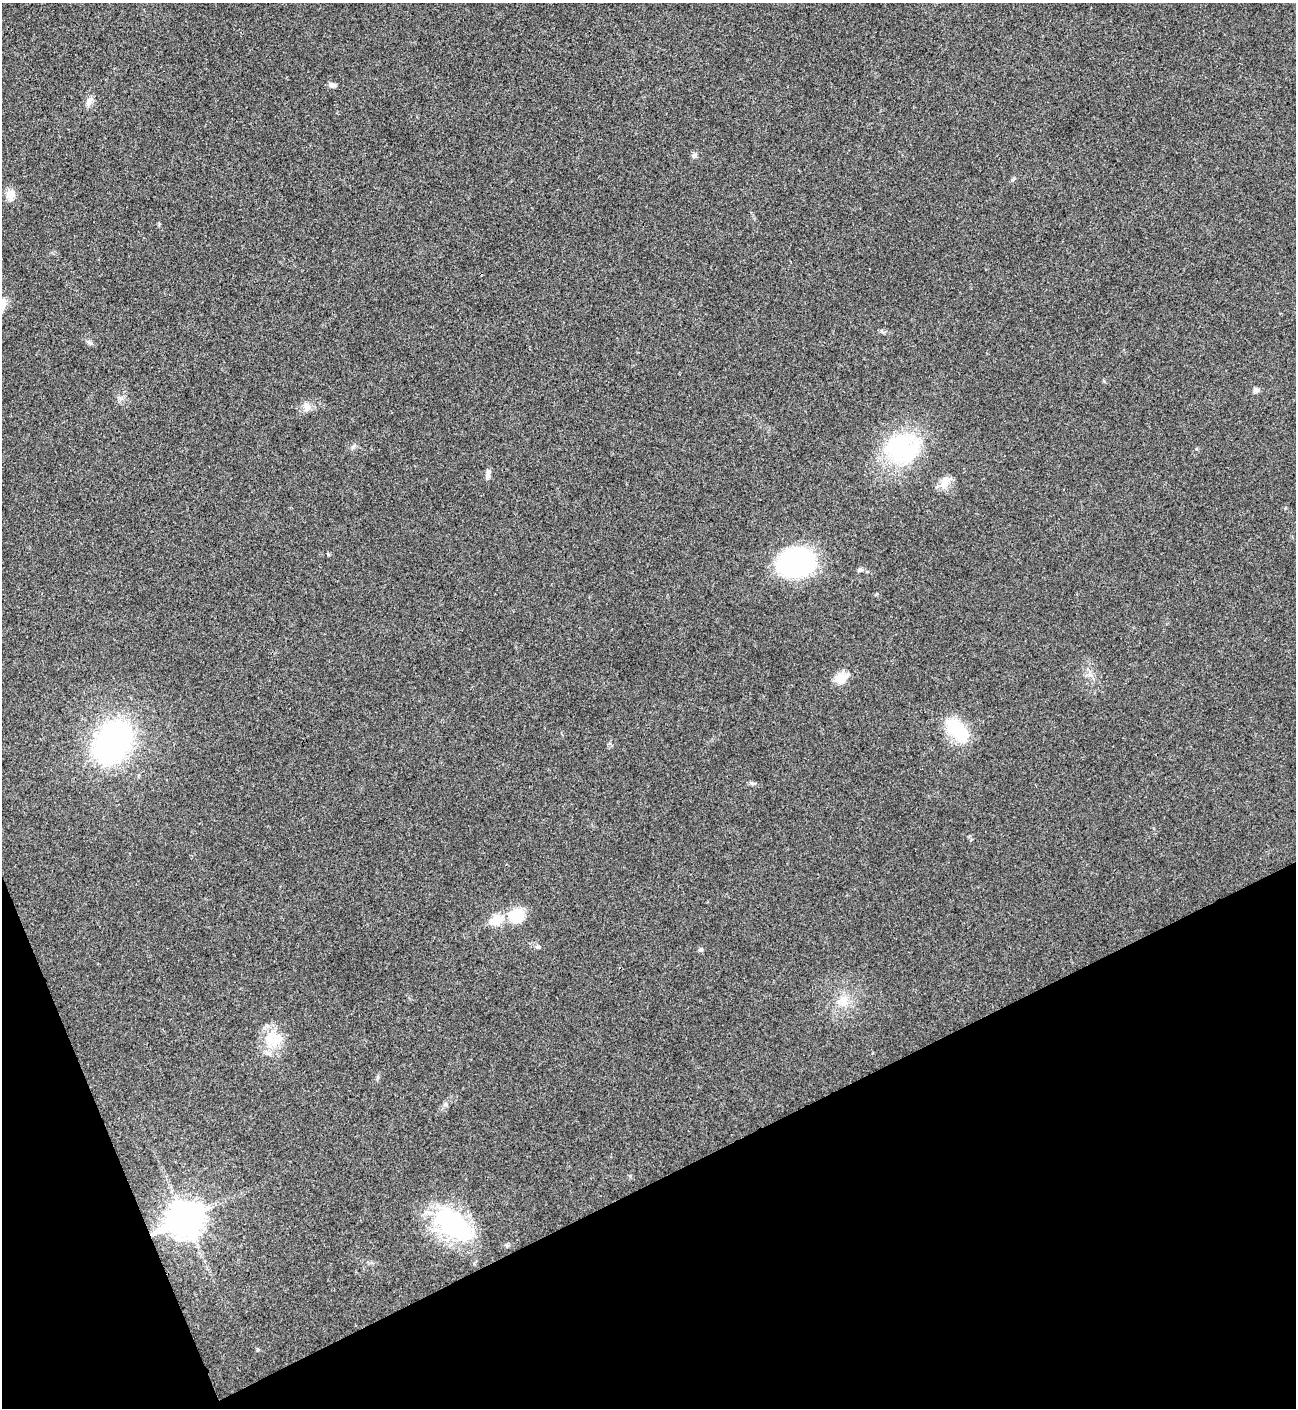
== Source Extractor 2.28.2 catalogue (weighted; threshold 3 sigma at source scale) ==
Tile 14 of 4 x 4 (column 2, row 4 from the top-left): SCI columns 1582-2875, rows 2-1407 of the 5618 x 5629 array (HDU 1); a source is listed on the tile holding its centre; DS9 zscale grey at full resolution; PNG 1298 x 1410 px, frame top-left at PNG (2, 3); no overlay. Shown black and unused: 20% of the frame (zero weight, under 3 of 4 exposures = <1% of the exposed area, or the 3 px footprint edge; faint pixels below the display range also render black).
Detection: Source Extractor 2.28.2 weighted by HDU 2 'WHT'; one run over the whole footprint, this tile lists its part. Background 0.021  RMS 0.0041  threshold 0.0186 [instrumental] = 3 sigma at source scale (4.5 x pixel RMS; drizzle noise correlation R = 1.50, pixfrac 1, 0.05/0.05 arcsec/px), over >= 5 px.
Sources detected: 29; all 29 listed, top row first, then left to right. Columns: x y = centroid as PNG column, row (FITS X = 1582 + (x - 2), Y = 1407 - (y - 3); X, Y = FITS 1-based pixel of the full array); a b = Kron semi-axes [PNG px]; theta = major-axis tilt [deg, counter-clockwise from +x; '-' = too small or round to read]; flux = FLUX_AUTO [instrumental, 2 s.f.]
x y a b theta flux
332 85 9 6 -4 1.4
89 102 14 7 61 2.1
694 155 8 6 27 1.1
1013 179 7 4 38 0.61
10 194 12 10 -89 4.4
89 342 11 5 -37 1.2
1256 390 8 7 - 1.3
121 398 6 6 - 1.1
307 407 13 10 -79 2.9
902 448 45 36 -5 45
1196 449 5 3 - 0.44
488 474 13 5 76 1.6
945 482 21 11 52 4.4
797 563 36 27 14 65
860 570 8 5 11 1
1090 675 7 5 -1 1.2
842 678 19 13 -80 5.2
957 730 29 17 -44 22
113 742 37 26 57 110
517 915 18 17 - 11
496 920 6 6 - 21
538 947 7 6 - 1
701 950 7 4 9 0.62
843 1001 18 17 - 7.9
274 1040 31 19 23 12
445 1104 7 5 59 1
185 1219 13 11 26 870
453 1224 49 27 -38 56
258 1350 4 4 - 0.66
Overlapping masked pixels (flux is a lower limit): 1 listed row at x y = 185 1219
Unlisted compact peaks at least as high as the median listed source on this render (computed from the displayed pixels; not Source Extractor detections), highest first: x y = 354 446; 752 783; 159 224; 328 554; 378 1077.